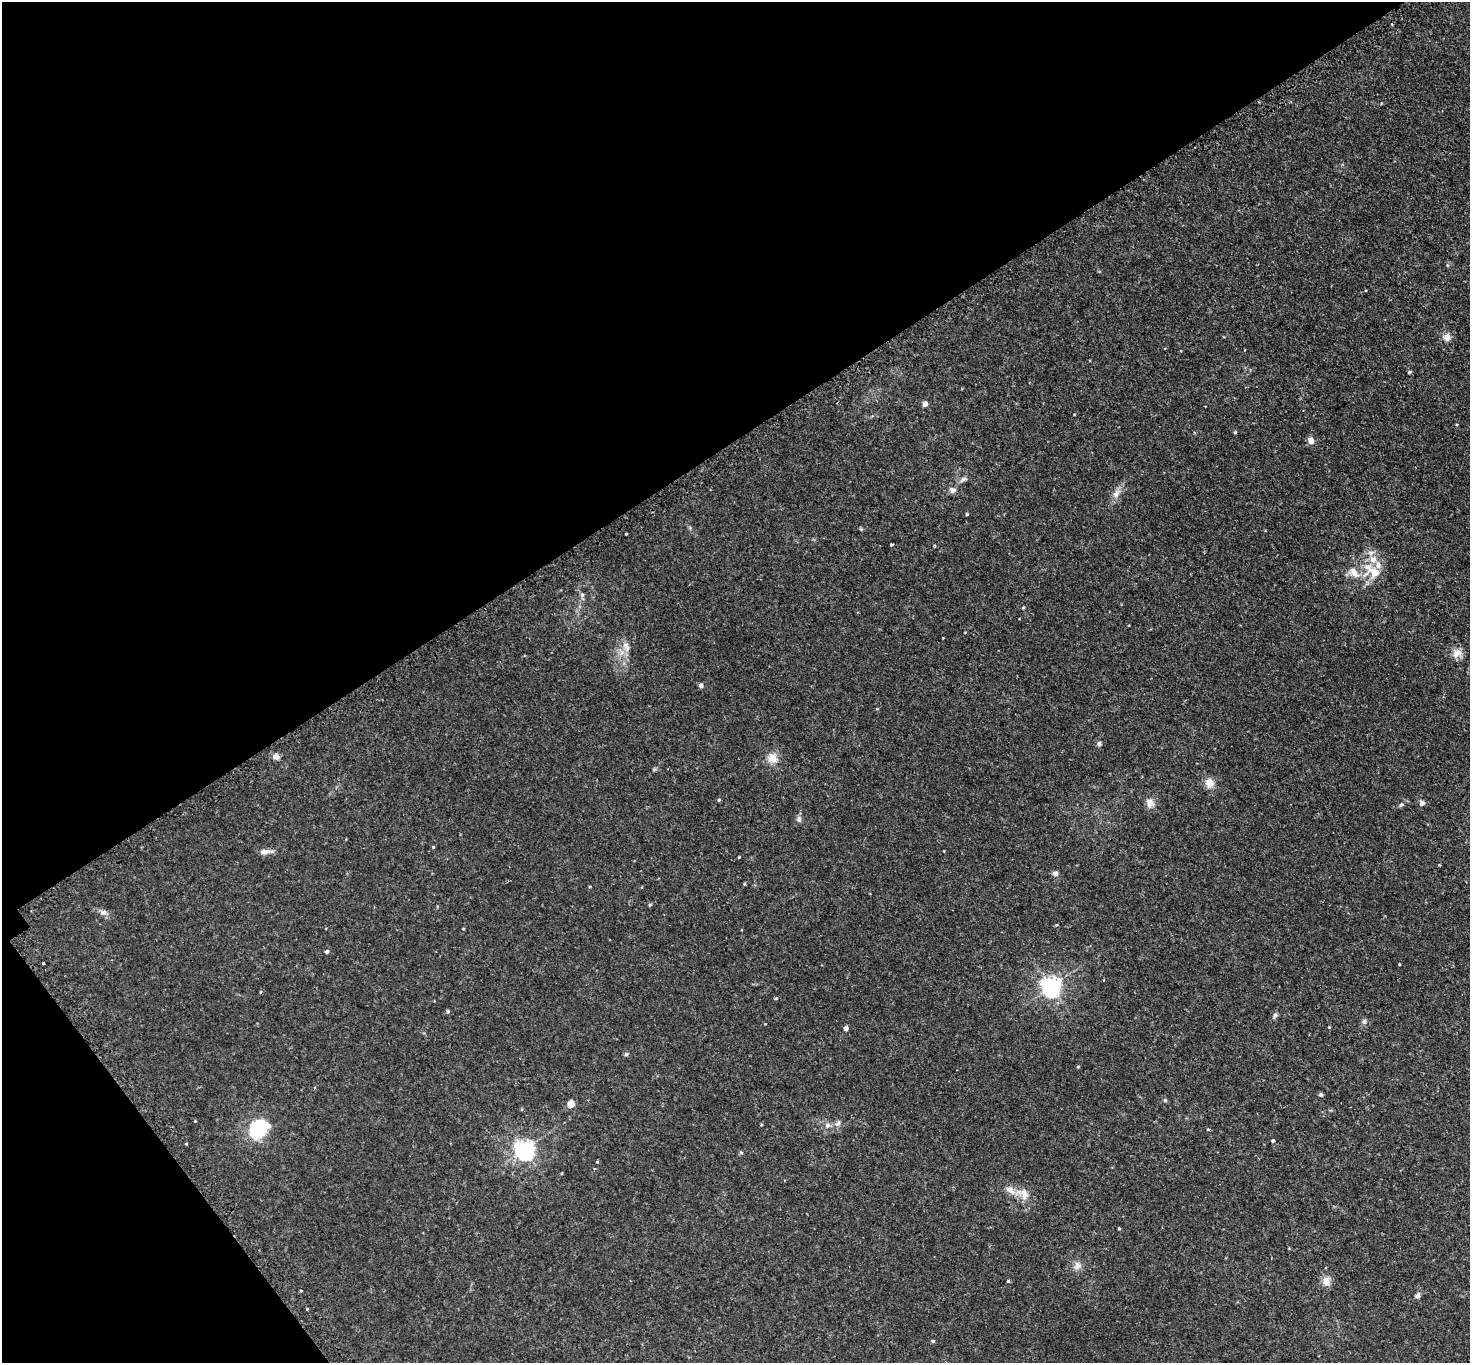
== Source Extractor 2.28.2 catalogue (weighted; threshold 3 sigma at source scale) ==
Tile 5 of 4 x 4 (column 1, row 2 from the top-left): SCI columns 42-1509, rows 3043-4403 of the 5953 x 5945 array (HDU 1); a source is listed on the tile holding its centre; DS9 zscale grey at full resolution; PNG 1472 x 1365 px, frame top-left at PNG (2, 2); no overlay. Shown black and unused: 36% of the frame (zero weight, under 2 of 3 exposures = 3% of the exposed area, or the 3 px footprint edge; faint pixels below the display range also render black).
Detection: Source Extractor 2.28.2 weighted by HDU 2 'WHT'; one run over the whole footprint, this tile lists its part. Background 0.0589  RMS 0.005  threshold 0.0224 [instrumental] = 3 sigma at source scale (4.5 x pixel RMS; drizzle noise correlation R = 1.50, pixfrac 1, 0.05/0.05 arcsec/px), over >= 5 px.
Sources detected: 70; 1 inside a brighter object's white glare — not listed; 4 inside a brighter listed object's ellipse — not listed separately; the other 65 listed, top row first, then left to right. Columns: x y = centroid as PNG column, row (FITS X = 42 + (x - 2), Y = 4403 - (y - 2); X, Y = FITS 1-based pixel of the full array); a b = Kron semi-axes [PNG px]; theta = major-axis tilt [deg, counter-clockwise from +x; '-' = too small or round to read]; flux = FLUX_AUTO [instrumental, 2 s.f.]
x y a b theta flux
1447 337 10 9 - 2.9
1409 372 5 3 - 0.7
925 404 5 4 - 3.3
1235 432 4 4 - 0.62
1311 440 7 7 - 2.7
963 479 11 6 29 1.7
952 490 9 8 - 1.9
1116 494 13 8 55 3.2
967 514 4 3 - 0.48
626 534 3 3 - 0.59
891 544 3 3 - 0.68
1370 553 9 6 -1 2
1375 572 26 14 6 9.8
582 595 6 6 - 1
1023 608 5 3 - 0.42
626 647 15 9 -67 3.6
1457 653 14 12 26 4.1
701 685 6 5 - 1.2
1099 744 6 6 - 0.98
276 756 9 7 -48 2.1
772 758 14 13 - 5.2
1209 783 12 11 - 4.2
719 800 4 4 - 0.65
1150 803 12 10 -71 3.4
1422 803 5 5 - 2.1
1401 805 7 5 35 1
799 819 8 6 -80 1.4
433 847 4 4 - 0.49
265 852 18 6 4 2.6
739 857 3 2 - 0.44
1055 873 7 6 - 1.4
650 905 5 4 - 0.59
103 912 11 7 -10 2.1
1056 925 4 3 - 0.57
463 929 4 2 - 0.36
327 951 5 4 - 0.96
43 963 3 3 - 1
1051 987 7 7 - 240
260 992 5 3 - 0.43
448 1011 5 4 - 0.76
1275 1015 7 5 62 1.1
1364 1021 8 6 -77 1.2
846 1028 4 4 - 2.4
626 1054 5 5 - 0.82
1078 1067 4 4 - 0.47
314 1088 4 3 - 0.46
1321 1095 4 4 - 1.2
1165 1100 5 4 - 0.9
571 1104 5 4 - 8.3
838 1123 9 6 41 1.5
827 1125 8 7 - 1.7
257 1128 22 15 19 25
1208 1129 3 3 - 1.3
1273 1140 3 3 - 1.3
524 1150 7 7 - 240
741 1152 6 4 -2 0.55
1010 1190 17 9 -36 4.4
1024 1194 19 11 -69 5.3
1119 1229 4 3 - 0.57
1077 1266 11 10 - 2.9
1008 1281 3 3 - 1.2
1326 1281 13 10 -71 3.5
301 1291 3 2 - 0.51
1418 1295 7 6 - 1.5
933 1341 5 4 - 0.62